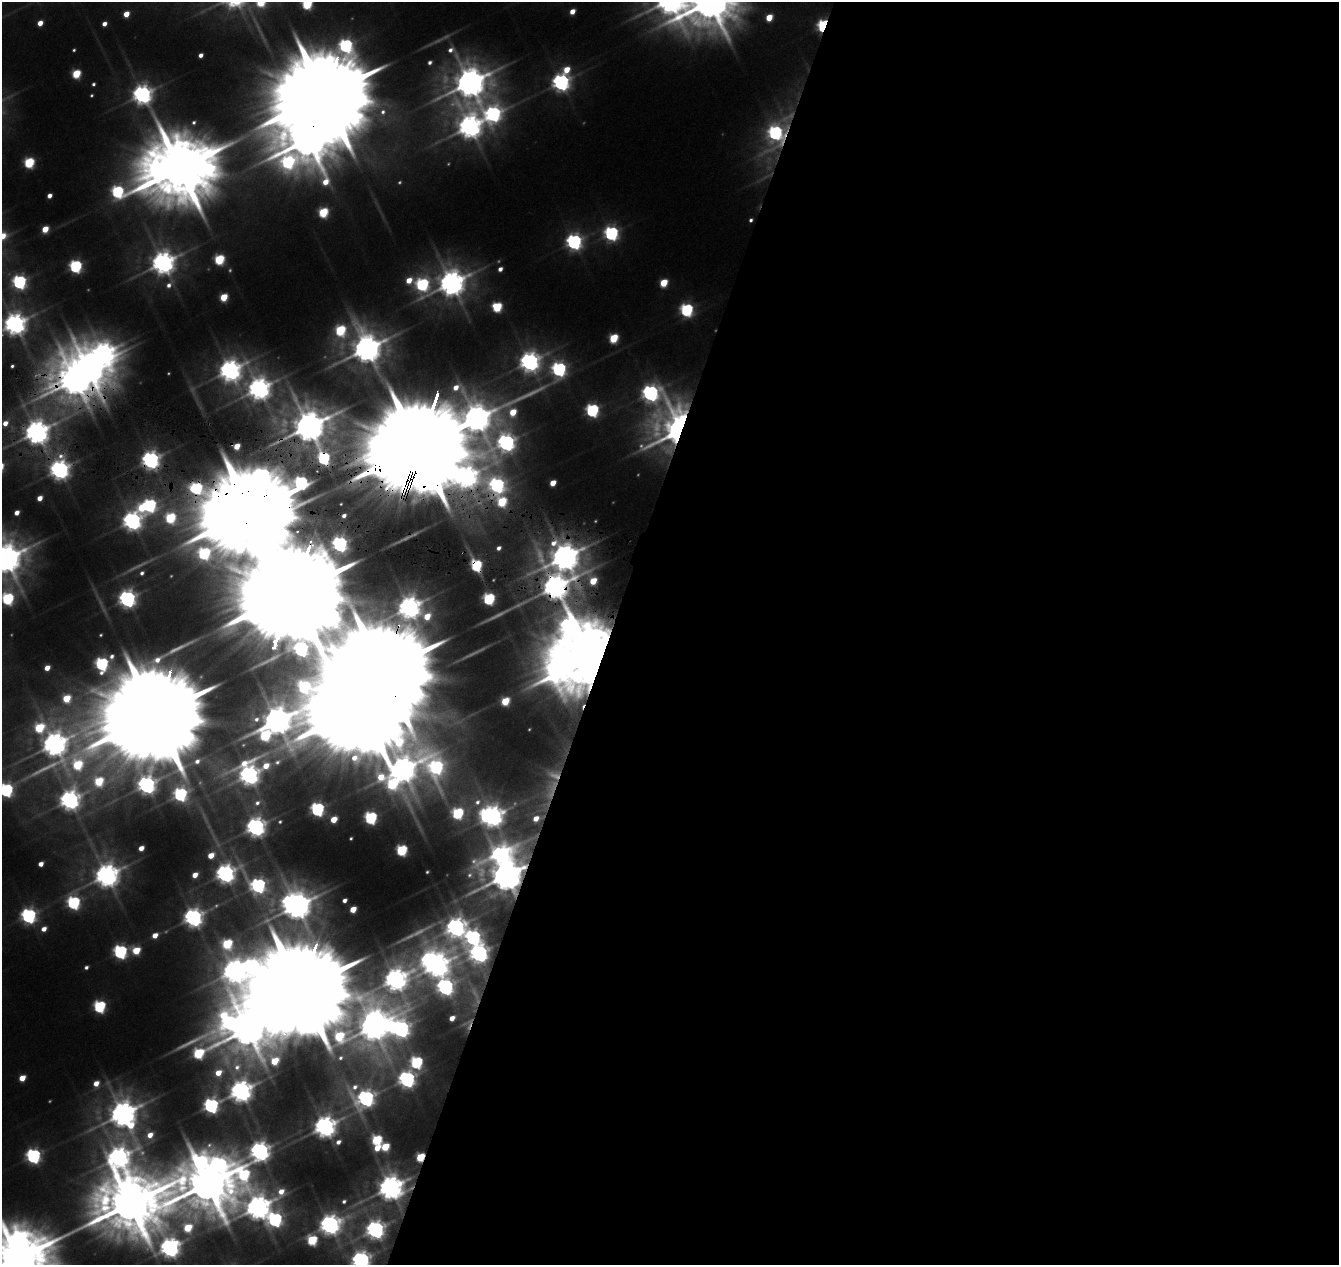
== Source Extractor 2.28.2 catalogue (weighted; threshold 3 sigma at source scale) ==
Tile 12 of 4 x 4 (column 4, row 3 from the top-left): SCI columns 4022-5358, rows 1547-2809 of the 5359 x 5555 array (HDU 1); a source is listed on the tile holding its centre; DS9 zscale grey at full resolution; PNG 1341 x 1267 px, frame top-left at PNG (2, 2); no overlay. Shown black and unused: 55% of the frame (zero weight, under 3 of 6 exposures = <1% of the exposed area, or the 3 px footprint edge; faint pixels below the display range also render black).
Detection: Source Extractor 2.28.2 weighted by HDU 2 'WHT'; one run over the whole footprint, this tile lists its part. Background 0.0186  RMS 0.0027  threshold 0.0111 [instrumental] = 3 sigma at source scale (4.09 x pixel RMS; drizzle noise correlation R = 1.36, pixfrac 0.8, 0.0396/0.0396 arcsec/px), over >= 5 px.
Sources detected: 215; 34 too faint to see at this stretch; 13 inside a brighter object's white glare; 4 cosmic-ray / hot-pixel residue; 5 long thin detections or spike segments (spike, bleed or trail) — not listed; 6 inside a brighter listed object's ellipse — not listed separately; the other 153 listed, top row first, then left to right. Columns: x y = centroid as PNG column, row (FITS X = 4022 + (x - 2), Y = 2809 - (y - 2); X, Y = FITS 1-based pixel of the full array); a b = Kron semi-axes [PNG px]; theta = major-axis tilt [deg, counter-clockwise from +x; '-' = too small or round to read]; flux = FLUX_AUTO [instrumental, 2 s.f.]
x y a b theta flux
710 2 20 18 60 3100
307 4 6 6 - 59
572 11 5 4 - 6.6
126 14 5 5 - 9.6
769 18 6 5 - 14
40 23 5 4 - 7.3
104 24 5 4 - 4.2
823 26 6 5 - 120
74 50 4 3 - 0.88
201 55 5 4 - 3.3
430 62 6 5 - 2.2
567 70 11 7 -13 13
76 74 6 5 - 33
561 82 8 7 - 310
470 83 18 15 24 1300
93 84 4 4 - 1.4
142 94 8 8 - 410
324 94 63 20 70 20000
493 114 15 12 63 210
194 123 7 5 51 1.7
470 126 12 11 - 670
775 133 32 12 69 160
29 163 6 6 - 59
179 168 97 31 27 7400
49 196 5 4 - 3.9
323 212 6 6 - 45
751 220 4 4 - 1.6
45 229 5 5 - 15
611 233 8 7 - 160
574 242 8 8 - 220
219 259 6 6 - 51
163 263 11 11 - 670
76 266 6 6 - 110
500 269 5 4 - 3.3
409 280 7 6 - 9.7
19 282 7 7 - 150
451 283 12 11 - 890
664 283 6 5 - 23
422 284 12 8 74 110
224 297 6 5 - 23
497 307 6 6 - 45
687 310 7 7 - 120
15 324 10 9 - 580
613 338 6 6 - 36
367 349 34 16 -47 1200
530 362 55 16 -15 630
12 366 4 4 - 1.3
87 368 17 10 -62 1900
230 370 14 10 40 570
650 393 9 9 - 280
592 410 7 7 - 120
476 418 20 11 36 1100
5 423 12 7 49 7.1
310 428 78 29 -23 1900
679 429 27 22 42 1200
37 432 19 13 72 790
506 442 27 10 80 330
420 443 71 17 70 27000
151 460 8 7 - 330
60 470 9 8 - 420
466 477 33 26 -33 830
553 483 5 4 - 10
498 488 67 19 -62 270
40 498 5 4 - 6.4
341 504 3 3 - 0.39
17 513 5 4 - 5
137 517 95 24 24 730
340 544 7 6 - 210
499 548 5 4 - 2.5
565 557 13 10 -13 1100
6 558 16 13 49 1300
476 565 8 6 -67 76
142 573 6 5 - 2.2
555 587 22 12 22 840
293 594 125 37 79 28000
7 599 12 10 39 91
127 599 8 7 - 300
489 599 6 6 - 85
410 608 52 15 -71 670
569 626 20 14 52 300
590 657 31 10 73 8700
47 668 5 5 - 7
382 672 72 17 72 25000
505 701 6 5 - 28
155 715 66 25 72 22000
277 721 21 16 24 1200
54 743 54 35 -49 970
402 770 76 41 76 1400
147 785 64 9 -15 590
6 790 10 7 37 140
70 800 9 9 - 450
257 803 11 7 39 2.6
317 809 6 6 - 140
491 816 41 9 -5 730
536 818 8 5 20 6.6
334 819 5 5 - 13
280 822 4 3 - 0.76
256 827 8 7 - 400
351 838 4 3 - 0.8
141 848 5 4 - 5.9
401 850 6 6 - 65
211 855 6 5 - 9.7
41 864 5 4 - 4.4
427 872 4 3 - 0.72
505 872 33 15 -71 2000
107 875 11 10 - 710
195 875 5 5 - 7
345 900 4 4 - 2.8
73 902 9 7 67 120
296 905 15 13 29 1200
353 909 5 4 - 12
29 916 8 7 - 200
193 917 9 8 - 390
456 927 10 8 52 430
44 929 6 5 - 4.9
155 935 15 5 22 8.1
473 937 9 7 41 210
136 950 7 7 - 23
120 952 7 7 - 150
479 953 10 8 26 370
437 966 9 7 40 630
86 967 5 4 - 1.7
234 971 31 14 -78 770
395 979 13 12 - 640
445 987 10 9 - 270
301 988 65 19 70 24000
99 1006 7 6 - 91
452 1018 5 4 - 6
374 1025 19 14 87 1400
401 1029 15 11 -13 330
409 1075 32 12 61 360
22 1078 6 5 - 11
234 1094 129 41 29 880
366 1098 16 12 54 280
123 1114 18 15 -51 990
325 1127 9 9 - 570
377 1141 13 6 -87 66
385 1147 6 6 - 25
260 1151 8 7 - 430
33 1156 7 7 - 180
119 1157 13 10 30 570
208 1183 37 26 35 3900
390 1187 11 10 - 830
344 1201 6 5 - 1.7
130 1203 23 19 51 4400
258 1207 10 8 37 820
275 1219 10 8 63 160
330 1224 11 9 18 490
375 1229 11 10 - 370
312 1240 7 7 - 49
170 1248 12 9 -7 450
19 1257 23 17 69 4400
361 1260 9 9 - 360
Overlapping masked pixels (flux is a lower limit): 28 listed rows (the first 20) at x y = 823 26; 324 94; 775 133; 179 168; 87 368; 310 428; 679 429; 37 432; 420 443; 151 460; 60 470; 466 477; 498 488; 137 517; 565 557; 476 565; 555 587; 293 594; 410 608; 590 657
Isophote crosses this tile's border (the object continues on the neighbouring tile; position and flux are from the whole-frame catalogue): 15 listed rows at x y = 710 2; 307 4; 324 94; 179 168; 15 324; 5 423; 37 432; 6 558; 7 599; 54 743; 6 790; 130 1203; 170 1248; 19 1257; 361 1260